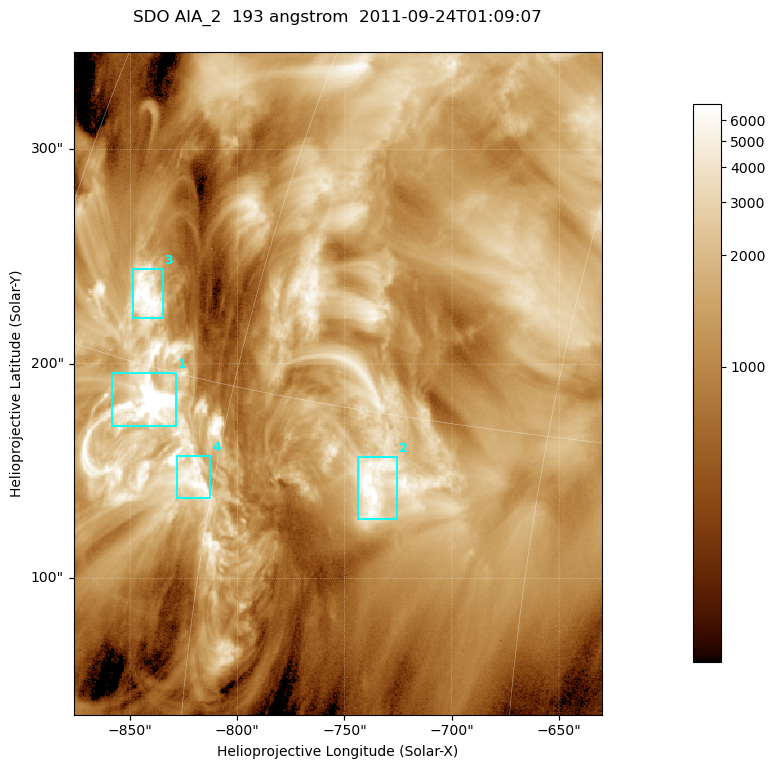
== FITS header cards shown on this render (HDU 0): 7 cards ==
TELESCOP= 'SDO     '           /
INSTRUME= 'AIA_2   '           /
WAVELNTH=                  193 /
WAVEUNIT= 'angstrom'           /
DATE-OBS= '2011-09-24T01:09:07.84' /
CTYPE1  = 'HPLN-TAN'           /
CTYPE2  = 'HPLT-TAN'           /

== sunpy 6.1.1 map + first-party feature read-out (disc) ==
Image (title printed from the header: SDO AIA_2  193 angstrom  2011-09-24T01:09:07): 410 x 514 px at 0.601 arcsec/px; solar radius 956 arcsec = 1592 px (partial field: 2.6% of the solar disc is inside the frame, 100% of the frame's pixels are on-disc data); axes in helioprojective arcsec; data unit not stated in the header (colour bar unlabelled)
Pointing: header CRPIX1/2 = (2043.81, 2047.21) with CRVAL1/2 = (0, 0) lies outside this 410 x 514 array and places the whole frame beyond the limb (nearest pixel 1.41 R_sun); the SolarSoft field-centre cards XCEN/YCEN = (-753.2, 190.9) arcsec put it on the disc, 1315 arcsec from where CRPIX/CRVAL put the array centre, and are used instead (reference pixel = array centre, CRVAL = XCEN/YCEN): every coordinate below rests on XCEN/YCEN
Orientation: roll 0.0564 deg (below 1 deg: not rotated)
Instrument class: DISC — disc imager (sunpy class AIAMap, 193 A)
Bright regions (active regions / flare kernels): reference = the on-disc median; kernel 3 px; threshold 5 sigma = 3558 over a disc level ~1235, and >= 1.15x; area >= 210 px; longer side >= 5 px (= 3 arcsec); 4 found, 4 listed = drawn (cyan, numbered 1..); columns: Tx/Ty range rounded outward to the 2 arcsec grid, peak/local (2 s.f.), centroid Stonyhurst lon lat
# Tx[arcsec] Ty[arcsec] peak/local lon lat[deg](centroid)
1 -860..-828 170..196 13 -65 +14
2 -744..-724 128..158 6.1 -52 +13
3 -850..-834 220..246 6.6 -67 +17
4 -830..-812 136..158 6.2 -61 +12